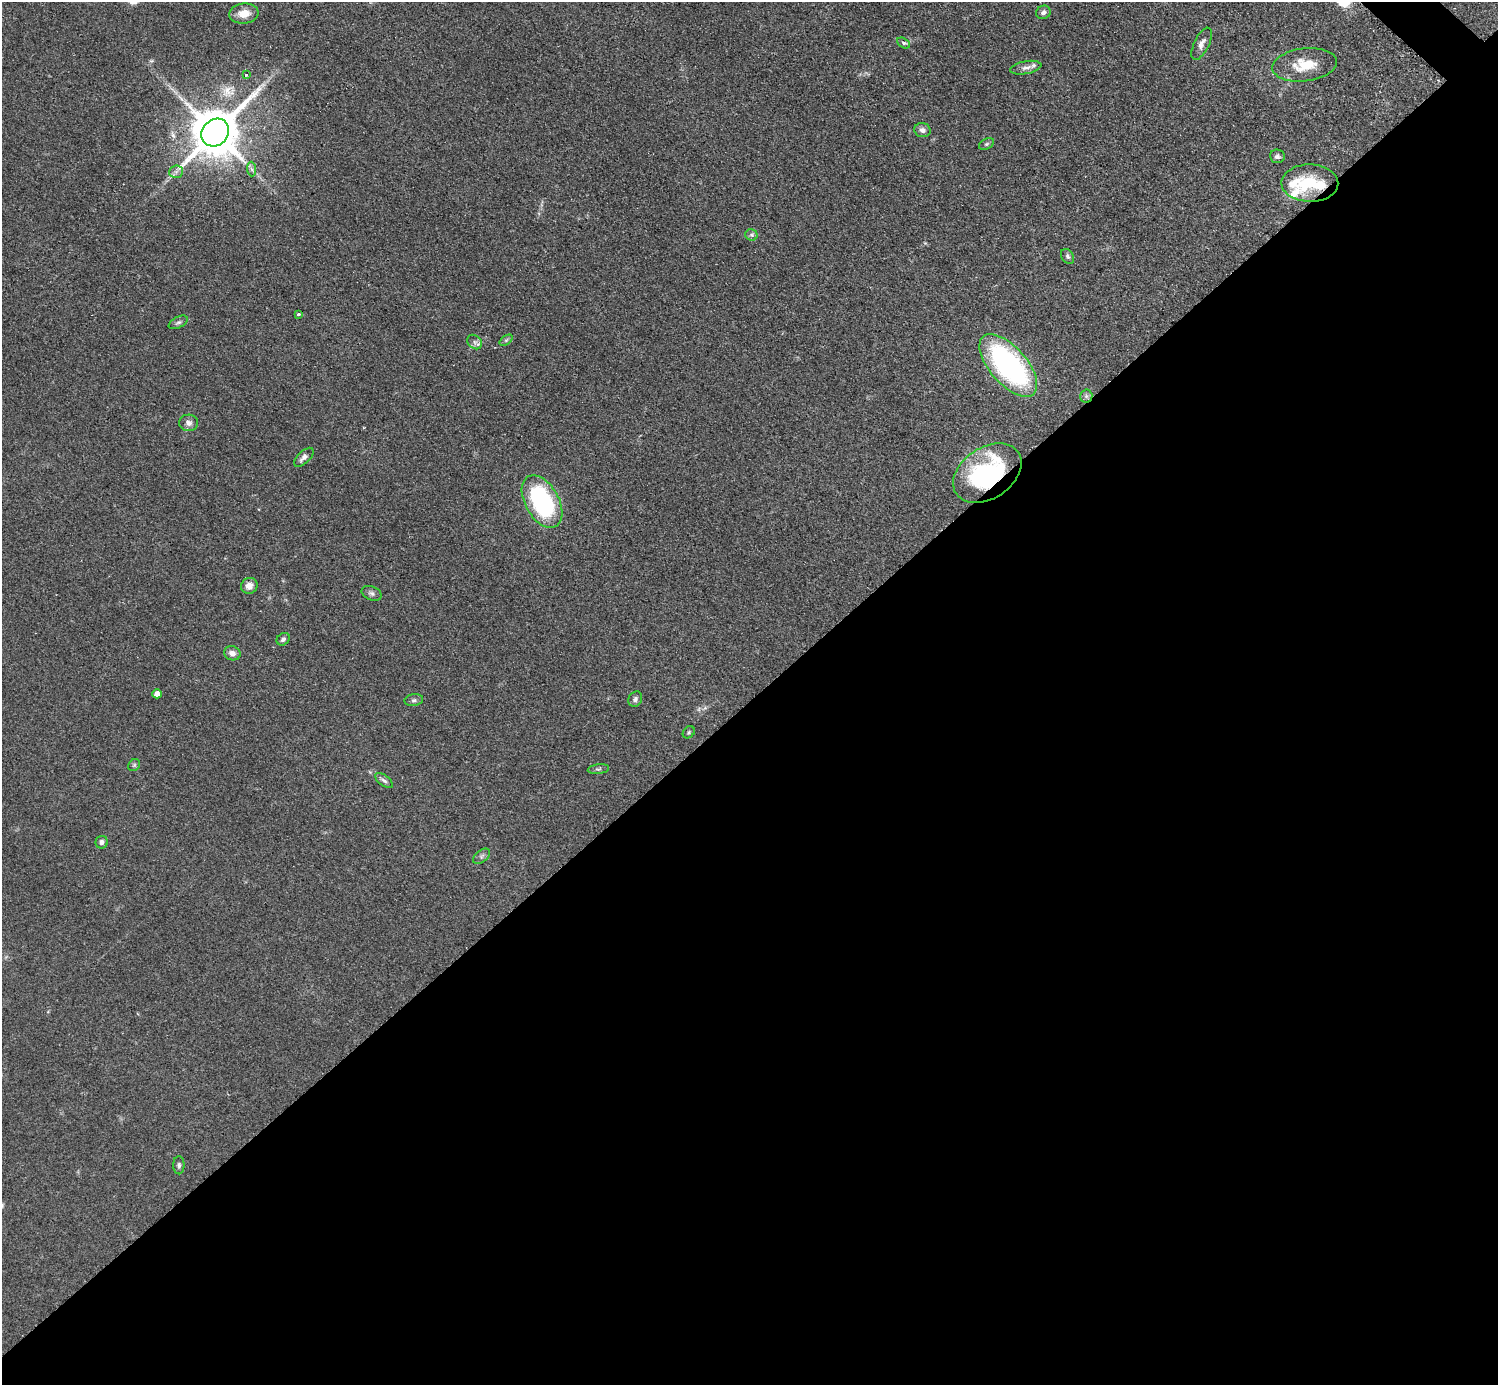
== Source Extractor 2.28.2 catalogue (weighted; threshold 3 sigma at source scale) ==
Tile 15 of 4 x 4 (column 3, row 4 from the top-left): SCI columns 2999-4494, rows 307-1689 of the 5992 x 5992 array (HDU 1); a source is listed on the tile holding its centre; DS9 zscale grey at full resolution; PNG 1500 x 1387 px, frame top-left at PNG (2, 2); each listed source drawn as its Kron ellipse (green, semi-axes under 4 px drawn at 4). Shown black and unused: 50% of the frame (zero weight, under 2 of 3 exposures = <1% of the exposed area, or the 3 px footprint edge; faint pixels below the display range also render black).
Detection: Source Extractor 2.28.2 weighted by HDU 2 'WHT'; one run over the whole footprint, this tile lists its part. Background 0.0555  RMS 0.0074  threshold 0.0333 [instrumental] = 3 sigma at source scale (4.5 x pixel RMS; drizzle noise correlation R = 1.50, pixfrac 1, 0.05/0.05 arcsec/px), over >= 5 px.
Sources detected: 45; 1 too faint to see at this stretch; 1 inside a brighter object's white glare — neither listed nor drawn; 3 inside a brighter listed object's ellipse — not listed separately; the other 40 listed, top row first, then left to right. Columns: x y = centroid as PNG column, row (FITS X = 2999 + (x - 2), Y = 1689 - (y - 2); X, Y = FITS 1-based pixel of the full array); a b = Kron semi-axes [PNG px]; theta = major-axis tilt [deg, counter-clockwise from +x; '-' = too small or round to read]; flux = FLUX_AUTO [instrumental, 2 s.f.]
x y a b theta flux
1043 12 7 6 - 2.4
244 14 15 10 6 10
903 43 7 5 -30 1.7
1202 44 17 7 65 4.7
1305 65 32 16 7 21
1026 68 16 6 10 3.7
246 74 3 3 - 2.5
922 130 8 7 - 3.1
215 132 15 13 45 3900
986 144 8 5 27 1.3
1277 156 7 7 - 2.2
252 169 7 4 -87 1.9
176 172 7 6 - 2.2
1310 183 28 18 -1 28
751 235 6 5 - 1.7
1068 256 8 6 -58 1.9
299 314 3 3 - 2.6
178 322 10 5 28 1.9
506 340 7 4 37 1.2
475 342 8 6 -44 2.6
1008 365 38 18 -49 160
1086 396 6 6 - 1.7
188 423 9 8 - 3.7
304 457 12 6 44 3.4
987 473 37 25 34 96
542 502 28 16 -60 110
249 586 8 8 - 5.3
372 593 10 7 -23 2.4
283 639 7 5 43 2.2
232 653 8 7 - 4
157 694 5 4 - 5.5
635 699 8 6 60 2.1
414 700 9 6 10 1.9
689 732 7 5 45 1.2
134 765 6 5 - 1.3
598 769 10 5 7 1.6
384 781 10 5 -36 2.2
102 842 6 6 - 2.4
482 856 10 6 39 2.2
179 1165 9 5 -89 1.8
Overlapping masked pixels (flux is a lower limit): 2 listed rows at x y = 215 132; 987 473